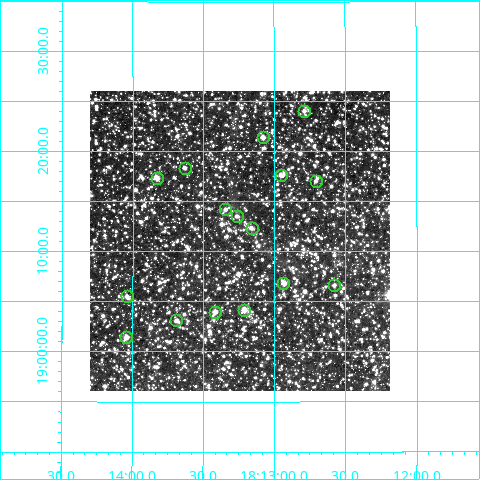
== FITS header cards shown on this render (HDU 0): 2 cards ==
NAXIS1  =                  300
NAXIS2  =                  300

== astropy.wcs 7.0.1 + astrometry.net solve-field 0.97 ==
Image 300 x 300 px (HDU 0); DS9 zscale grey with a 90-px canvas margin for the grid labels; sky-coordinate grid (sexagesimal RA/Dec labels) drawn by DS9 from the SOLVED WCS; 16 Tycho-2 reference stars matched to detected sources circled (green)
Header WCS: RA---TAN/DEC--TAN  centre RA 18:13:15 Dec +19:11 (273.31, +19.18 deg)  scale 6 arcsec/px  FOV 30.0' x 30.0'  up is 0 deg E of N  parity normal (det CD < 0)
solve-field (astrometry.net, Tycho-2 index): VERIFIED the header's WCS against the Tycho-2 star catalogue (verified at 2 index scales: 6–16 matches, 0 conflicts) and refined it, rather than solving blind
Solved WCS: RA---TAN-SIP/DEC--TAN-SIP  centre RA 18:13:15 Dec +19:11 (273.31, +19.18 deg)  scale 5.99 arcsec/px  FOV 30.0' x 30.0'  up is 0 deg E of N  parity normal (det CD < 0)
The solver's refit moves the header's centre by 1.7 arcsec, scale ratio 0.9987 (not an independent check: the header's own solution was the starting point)
Tycho-2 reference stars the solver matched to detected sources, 16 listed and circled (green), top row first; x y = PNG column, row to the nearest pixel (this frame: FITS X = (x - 90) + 1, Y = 300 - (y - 91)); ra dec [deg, ICRS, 3 dp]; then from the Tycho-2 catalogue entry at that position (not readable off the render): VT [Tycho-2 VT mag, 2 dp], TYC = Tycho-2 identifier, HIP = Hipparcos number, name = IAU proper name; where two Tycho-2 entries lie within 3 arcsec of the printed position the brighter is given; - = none
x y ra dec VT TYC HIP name
304 111 273.197 +19.401 11.93 1575-470-1 - -
263 137 273.270 +19.357 10.97 1575-882-1 - -
185 168 273.408 +19.306 11.89 1575-1832-1 - -
281 175 273.239 +19.294 11.25 1575-1842-1 - -
157 178 273.458 +19.289 10.84 1575-338-1 - -
316 181 273.177 +19.284 12.05 1575-1234-1 - -
225 209 273.337 +19.236 11.83 1575-42-1 - -
237 216 273.316 +19.225 11.80 1575-1722-1 - -
252 228 273.290 +19.205 11.88 1575-1110-1 - -
283 283 273.234 +19.114 10.88 1575-1260-1 - -
334 285 273.145 +19.110 11.34 1575-574-1 - -
127 296 273.510 +19.091 11.26 1575-1957-1 - -
244 310 273.303 +19.069 10.48 1575-1436-1 - -
215 312 273.355 +19.066 10.91 1575-1867-1 - -
176 320 273.422 +19.052 11.70 1575-590-1 - -
126 337 273.511 +19.024 11.03 1575-1510-1 - -